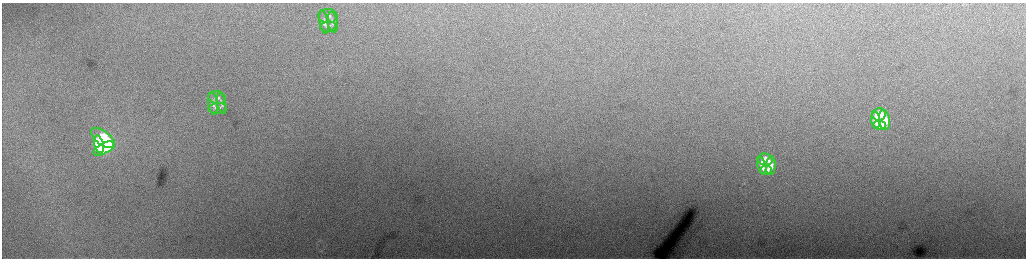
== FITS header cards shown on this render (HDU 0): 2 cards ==
NAXIS1  =                 2048 /fastest changing axis
NAXIS2  =                  512 /next to fastest changing axis

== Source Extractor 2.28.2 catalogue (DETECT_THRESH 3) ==
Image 2048 x 512 px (HDU 0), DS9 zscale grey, zoomed out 1/2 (1 PNG px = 2 x 2 image px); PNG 1028 x 260 px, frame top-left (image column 1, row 511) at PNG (2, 3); each listed source drawn as its Kron ellipse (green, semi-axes under 4 px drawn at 4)
Background 223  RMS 3.6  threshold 10.7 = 3 sigma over >= 5 px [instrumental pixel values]
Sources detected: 19; all 19 listed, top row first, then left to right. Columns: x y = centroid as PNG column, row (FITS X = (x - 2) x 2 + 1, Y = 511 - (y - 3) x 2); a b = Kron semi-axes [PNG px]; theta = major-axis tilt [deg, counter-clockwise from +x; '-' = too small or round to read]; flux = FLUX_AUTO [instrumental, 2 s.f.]
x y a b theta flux
328 16 10 7 -2 3200
324 22 11 4 -80 2300
333 22 10 5 -81 2200
328 27 8 5 4 2000
217 98 8 6 -8 3100
213 103 11 4 -83 2800
222 103 10 4 -78 1900
218 108 9 5 5 2600
879 114 7 6 - 14000
876 120 8 4 -83 12000
884 120 10 5 -81 12000
880 125 6 5 - 11000
103 138 14 7 -37 76000
99 144 9 4 -75 48000
104 149 11 5 27 66000
765 159 7 6 - 8600
762 166 8 4 -77 6600
771 166 9 5 86 4900
766 170 6 4 3 5500